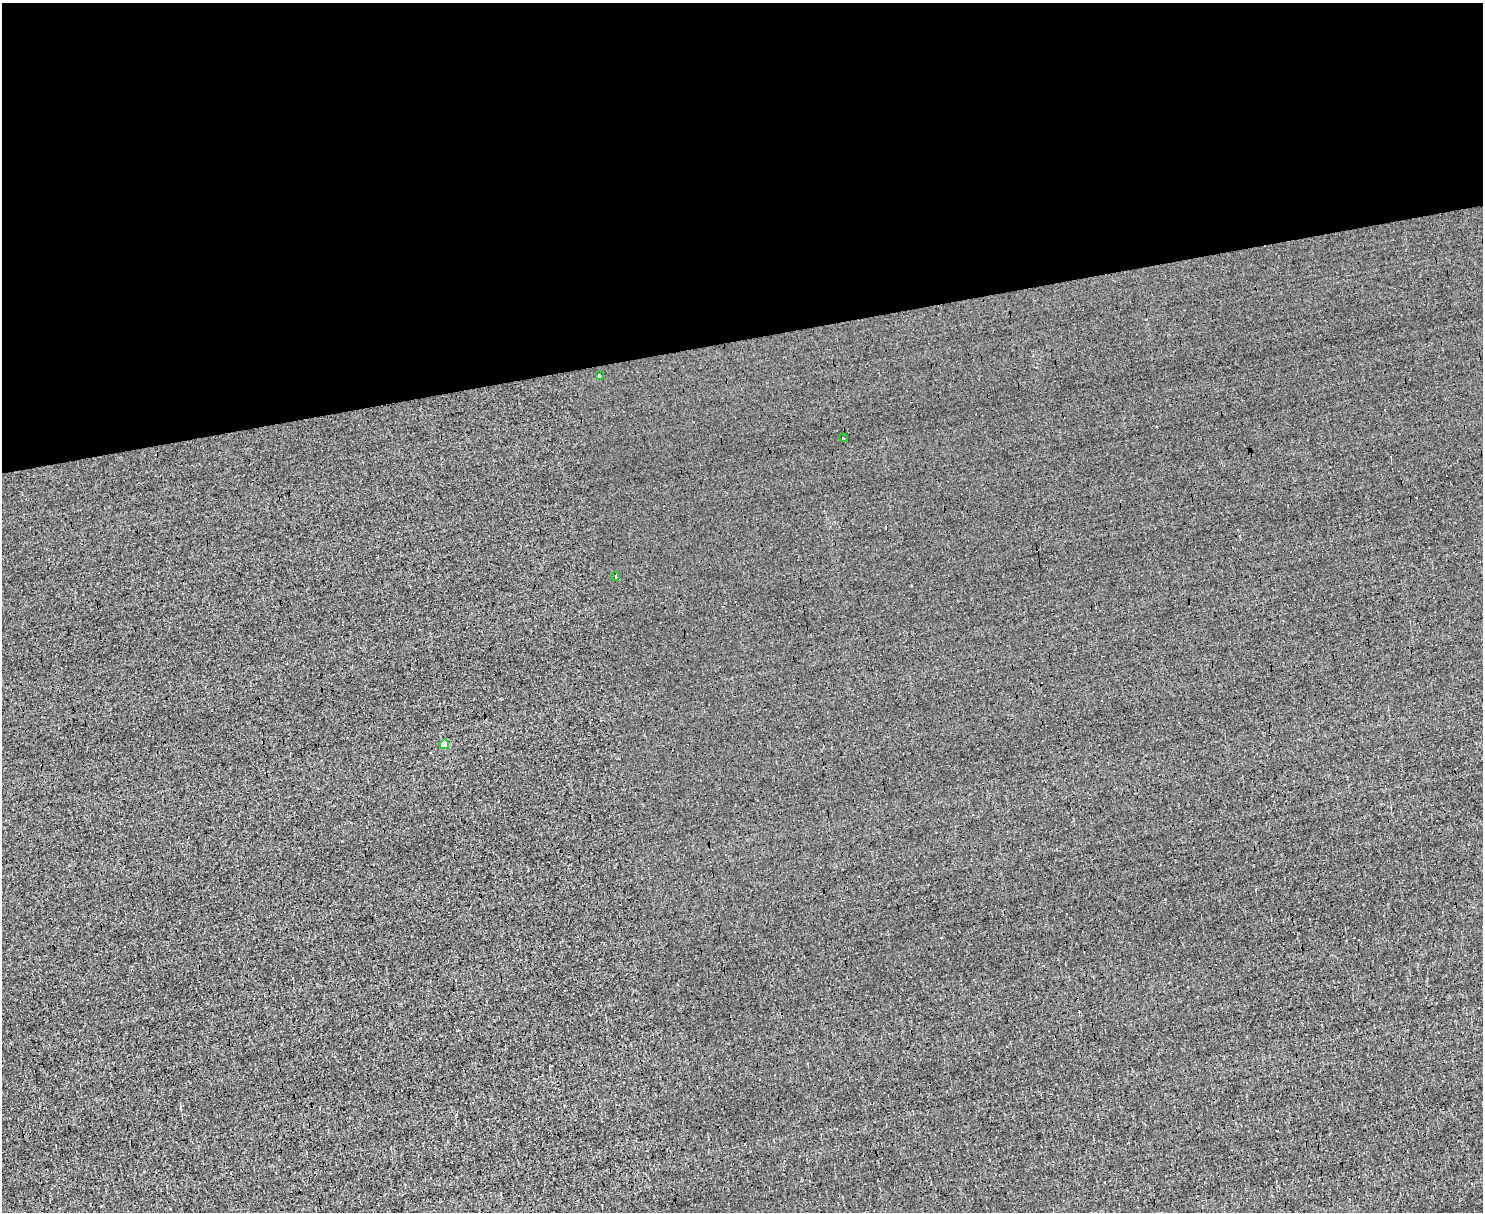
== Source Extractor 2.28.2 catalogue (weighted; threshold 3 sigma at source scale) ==
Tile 2 of 3 x 4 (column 2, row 1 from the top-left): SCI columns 1613-3093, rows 3630-4839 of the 4820 x 4839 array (HDU 1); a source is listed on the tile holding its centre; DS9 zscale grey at full resolution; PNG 1485 x 1214 px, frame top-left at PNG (2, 3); each listed source drawn as its Kron ellipse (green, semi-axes under 4 px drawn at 4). Shown black and unused: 28% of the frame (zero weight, under 3 of 4 exposures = <1% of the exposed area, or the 3 px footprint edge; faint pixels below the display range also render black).
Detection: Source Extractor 2.28.2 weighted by HDU 2 'WHT'; one run over the whole footprint, this tile lists its part. Background 0.00107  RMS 0.037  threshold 0.167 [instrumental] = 3 sigma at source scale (4.5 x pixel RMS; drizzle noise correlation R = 1.50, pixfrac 1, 0.05/0.05 arcsec/px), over >= 5 px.
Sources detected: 8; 4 cosmic-ray / hot-pixel residue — neither listed nor drawn; the other 4 listed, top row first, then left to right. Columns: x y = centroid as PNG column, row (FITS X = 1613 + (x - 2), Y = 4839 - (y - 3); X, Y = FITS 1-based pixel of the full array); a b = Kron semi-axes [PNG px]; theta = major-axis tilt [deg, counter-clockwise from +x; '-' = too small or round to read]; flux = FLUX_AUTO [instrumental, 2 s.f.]
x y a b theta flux
599 376 3 3 - 27
843 438 4 2 - 2.8
615 576 4 3 - 18
444 744 5 4 - 63